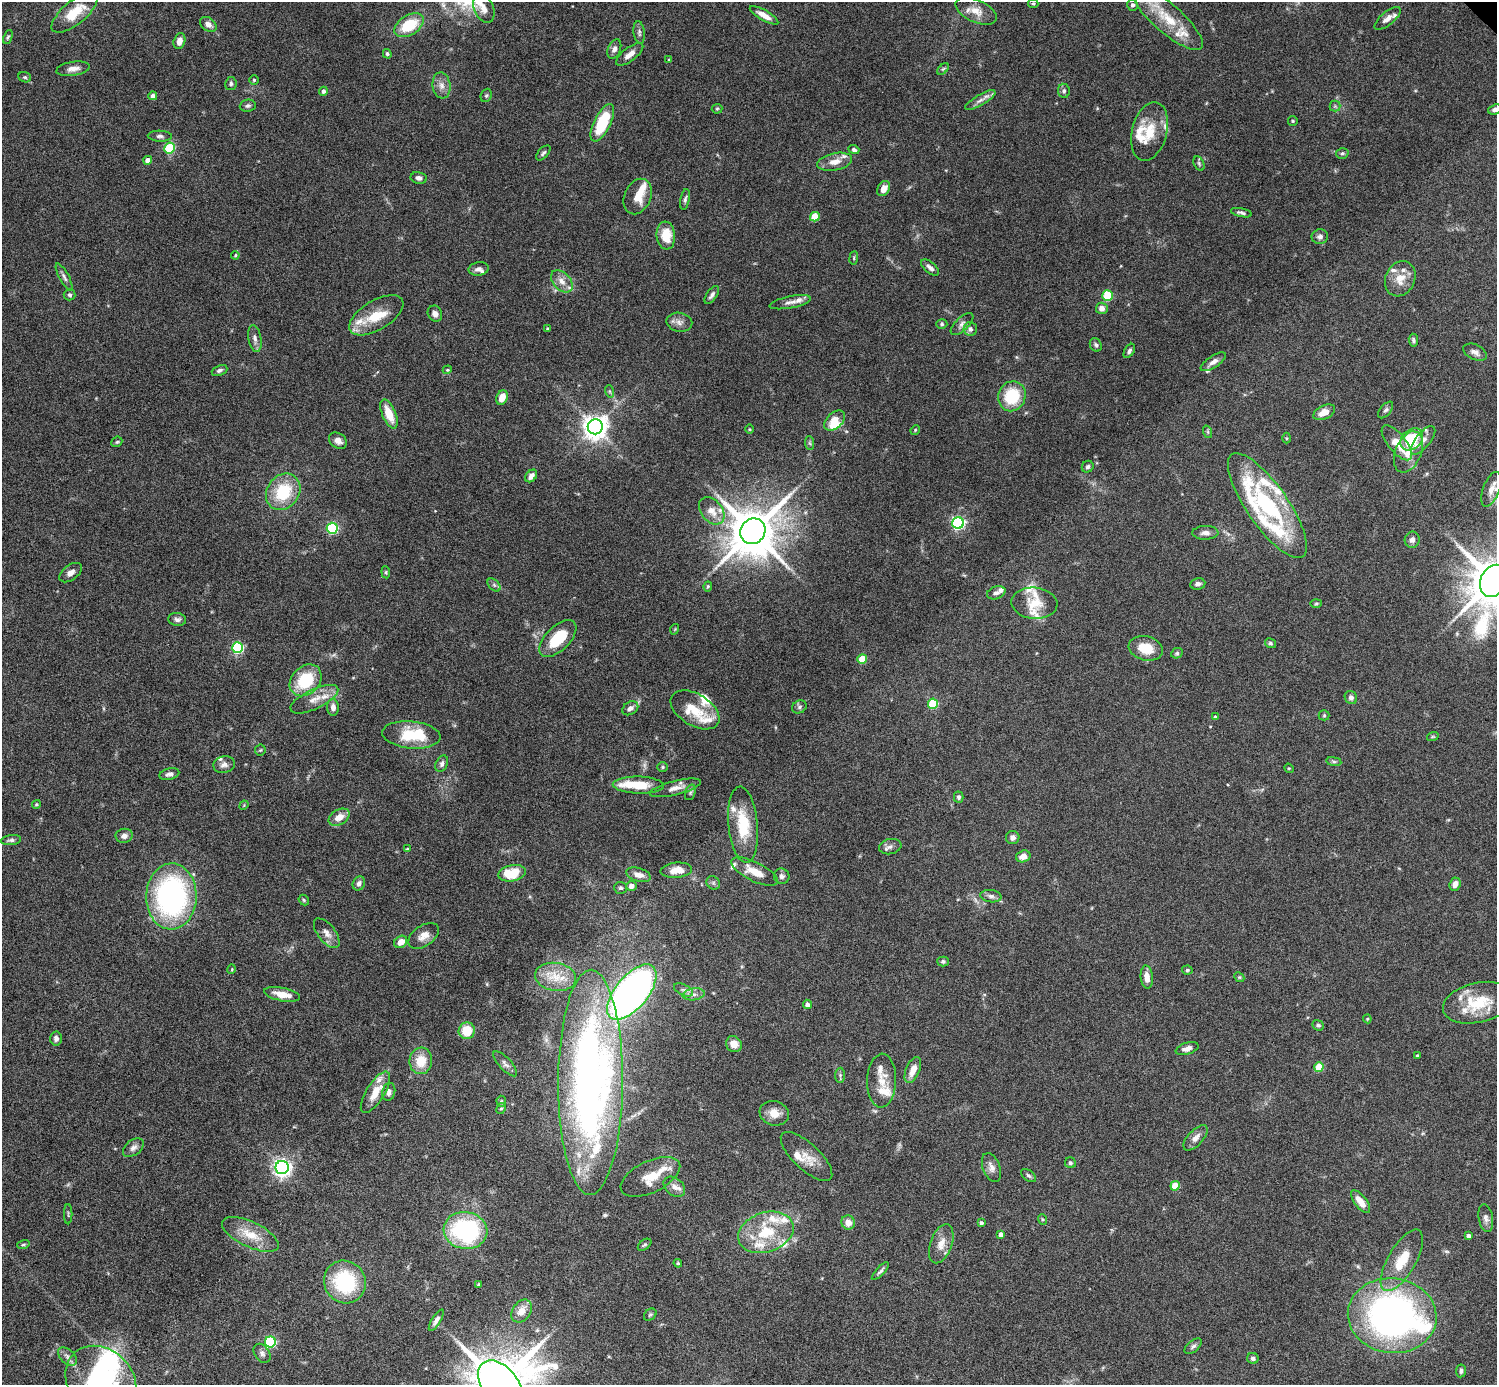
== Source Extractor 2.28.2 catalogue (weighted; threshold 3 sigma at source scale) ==
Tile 7 of 4 x 4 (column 3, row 2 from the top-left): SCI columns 2994-4488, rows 3064-4446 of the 5985 x 5985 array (HDU 1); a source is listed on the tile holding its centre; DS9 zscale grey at full resolution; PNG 1499 x 1387 px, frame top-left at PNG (2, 2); each listed source drawn as its Kron ellipse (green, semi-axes under 4 px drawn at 4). Shown black and unused: <1% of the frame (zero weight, under 6 of 12 exposures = <1% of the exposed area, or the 3 px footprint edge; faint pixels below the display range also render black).
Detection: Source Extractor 2.28.2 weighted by HDU 2 'WHT'; one run over the whole footprint, this tile lists its part. Background 0.0755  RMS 0.0035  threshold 0.0144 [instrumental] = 3 sigma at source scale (4.09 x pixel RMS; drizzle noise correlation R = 1.36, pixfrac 0.8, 0.05/0.05 arcsec/px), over >= 5 px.
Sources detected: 294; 1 too faint to see at this stretch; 3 inside a brighter object's white glare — neither listed nor drawn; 44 inside a brighter listed object's ellipse — not listed separately; the other 246 listed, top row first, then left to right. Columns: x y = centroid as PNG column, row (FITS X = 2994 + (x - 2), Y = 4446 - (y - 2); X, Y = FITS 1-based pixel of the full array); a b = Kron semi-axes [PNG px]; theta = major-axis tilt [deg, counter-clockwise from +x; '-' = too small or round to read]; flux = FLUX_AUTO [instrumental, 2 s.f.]
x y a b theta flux
1033 3 5 4 - 0.45
1133 5 5 5 - 0.98
484 8 15 9 -64 3.1
976 11 22 11 -23 4.3
75 12 28 11 40 9.1
764 15 16 5 -30 3
1167 18 45 14 -41 14
1388 18 16 6 39 2.2
208 24 9 6 -35 1.8
409 25 16 9 32 12
639 32 11 5 -82 1
8 37 7 4 68 0.52
179 41 8 5 75 2.1
614 49 10 6 67 1.4
387 54 5 4 - 0.59
630 54 16 6 38 2.5
669 60 4 3 - 0.3
73 69 17 7 9 2.4
943 69 7 4 44 0.57
25 77 6 5 - 0.61
254 80 4 4 - 0.5
231 84 6 6 - 0.71
441 85 13 9 -82 2.2
323 91 4 4 - 1.1
1064 91 7 5 -82 0.87
486 95 7 5 68 0.62
153 96 4 4 - 1.5
980 100 17 5 31 1.8
248 106 8 6 7 0.79
1335 106 5 5 - 0.53
717 109 5 5 - 0.43
1495 110 7 5 19 0.85
1293 121 5 4 - 0.37
602 123 20 8 63 16
1150 131 30 17 76 9.1
160 136 12 5 -2 1.1
170 148 5 5 - 16
854 150 5 4 - 0.86
543 153 9 5 48 0.78
1342 153 6 5 - 0.6
148 160 4 4 - 1.9
835 162 18 8 12 3.3
1199 163 8 5 -64 0.57
419 178 8 5 -11 1.2
884 189 8 6 61 2.8
638 197 18 13 66 5.2
685 199 10 4 78 0.88
1241 213 10 4 -12 0.82
815 217 5 4 - 8.7
666 235 14 9 -84 7.2
1320 237 8 7 - 1.3
235 255 4 3 - 0.32
854 258 7 3 82 0.38
930 268 11 5 -40 1.4
479 269 10 6 9 1.4
64 277 15 5 -62 1.2
1400 279 18 14 64 4.8
562 281 13 8 -46 2.7
70 295 6 5 - 0.73
712 295 10 5 55 1.2
1108 295 5 5 - 19
790 302 21 6 11 1.8
1102 308 6 5 - 2.1
435 314 8 7 - 1.5
376 315 30 14 31 9.2
679 322 13 9 -10 1.9
942 324 5 4 - 0.46
962 324 14 6 43 1.4
548 328 3 3 - 0.4
970 329 7 6 - 1.3
255 339 14 6 -80 1.6
1413 340 6 4 -81 0.62
1096 345 7 5 -63 0.69
1129 351 8 4 59 0.87
1475 352 12 7 -25 1.6
1213 362 14 6 34 1.8
220 370 8 5 22 0.81
447 370 4 3 - 0.32
609 391 6 4 -71 0.49
1012 396 15 13 69 14
502 398 7 5 66 4.3
1386 410 10 5 52 0.84
1324 412 12 6 26 3.5
389 414 15 7 -68 6.5
835 420 12 7 41 4.8
595 427 7 7 - 300
750 429 4 3 - 0.29
915 430 5 4 - 0.34
1208 432 6 4 -72 0.47
1286 438 5 3 - 0.31
1412 439 13 9 41 14
1423 440 17 7 51 2.2
338 441 10 7 -33 1.7
117 442 6 4 42 0.5
810 443 7 4 -88 0.53
1397 443 21 9 -51 5.4
1409 452 22 13 67 5.6
1088 467 6 5 - 0.74
531 476 7 5 51 1.6
1491 489 18 8 69 2.7
283 492 19 16 53 15
1267 506 62 20 -55 41
712 511 15 10 -50 3.9
958 523 6 6 - 65
332 528 5 5 - 36
753 531 13 12 - 1700
1205 533 13 7 1 1.7
1412 540 8 7 - 1.4
386 572 6 4 -84 0.42
71 573 13 7 36 1.7
1493 581 17 13 66 1700
1198 584 8 5 8 1.2
494 585 8 5 -45 0.73
708 586 5 4 - 0.41
996 593 9 6 19 1.3
1034 603 23 15 -5 6.1
1316 603 6 4 2 0.45
177 619 9 6 -7 1.1
675 629 5 3 - 0.3
558 639 23 12 45 12
1270 643 6 4 -30 0.63
238 648 5 5 - 40
1146 648 17 12 -14 7.4
1177 653 6 5 - 0.55
862 659 5 4 - 9.6
306 680 18 13 45 15
1351 698 7 6 - 1.1
314 699 26 10 25 4.6
933 704 5 5 - 20
333 707 8 6 -86 1.8
799 707 8 6 28 0.8
630 708 9 6 34 1.6
695 710 27 15 -31 7.5
1324 715 5 5 - 0.43
1215 717 3 3 - 0.45
411 735 29 13 -6 13
1433 736 6 4 18 0.39
260 750 5 5 - 0.44
1334 761 7 4 -8 0.6
442 764 9 6 66 1
224 765 11 8 13 1.5
663 767 5 4 - 0.45
1289 768 5 4 - 0.39
169 774 10 5 14 1.2
638 785 26 8 -2 8.8
675 788 26 7 14 2.9
690 792 8 5 71 0.71
959 797 5 5 - 0.78
36 804 4 4 - 0.42
244 805 5 4 - 0.31
339 817 11 7 29 3.5
743 825 38 14 -85 13
124 836 8 7 - 1.5
1013 837 6 6 - 1.4
11 840 10 5 7 0.87
890 847 11 7 12 1.4
407 849 4 4 - 0.37
1023 856 7 6 - 2.8
676 870 16 7 6 4
755 872 25 9 -27 6.1
512 873 14 8 11 12
638 875 12 6 -16 2.8
782 876 8 7 - 1.1
359 883 7 6 - 1.3
713 883 7 6 - 0.73
1455 884 7 5 67 2
631 886 5 5 - 2.2
621 888 6 6 - 0.76
171 896 33 25 88 72
991 896 10 6 -8 1.2
304 900 6 4 -49 0.48
327 933 17 8 -51 2.4
424 936 17 10 35 3
401 942 7 5 38 2.7
943 961 5 5 - 0.65
232 969 5 3 - 0.29
1187 970 5 4 - 0.48
556 977 21 14 -8 6.4
1147 977 11 6 -84 3
1239 977 5 4 - 0.43
684 990 10 5 -26 1.2
632 992 33 16 51 180
282 994 18 6 -11 4.8
693 994 11 6 8 1.6
1478 1003 36 20 13 13
807 1004 5 4 - 1.5
1367 1019 4 4 - 0.35
1318 1025 6 5 - 0.59
467 1031 8 8 - 7.2
56 1038 7 6 - 1.1
734 1044 8 7 - 3.2
1187 1049 12 6 16 1.6
1417 1056 3 3 - 0.31
421 1061 13 11 83 6.5
505 1064 16 6 -47 1.5
1319 1067 5 4 - 10
913 1070 14 7 67 3.6
840 1075 7 5 90 0.66
882 1081 27 14 88 5.2
590 1082 112 32 90 220
375 1092 23 9 58 5.3
389 1092 9 6 79 1.4
501 1101 5 5 - 0.49
501 1108 6 4 60 0.49
774 1113 15 12 -17 3.8
1196 1138 16 7 47 2.2
133 1148 12 7 37 1.5
807 1156 33 13 -43 5.2
1070 1163 5 5 - 0.7
282 1167 6 6 - 160
991 1167 15 8 -69 2.1
1028 1175 8 5 -36 0.73
650 1177 32 15 26 7.7
1175 1186 5 4 - 8
674 1187 12 8 -39 2
1361 1202 13 6 -53 3.7
68 1214 10 2 90 0.34
1486 1218 14 7 -79 1.6
1042 1219 5 3 - 0.39
848 1222 7 6 - 2.9
981 1223 4 4 - 0.82
465 1230 22 18 -10 39
766 1232 28 19 19 14
250 1234 31 12 -25 7
1001 1234 4 4 - 1.6
1468 1236 4 4 - 1.3
941 1244 20 11 70 3.9
23 1245 6 4 15 0.49
645 1245 8 4 37 0.55
1402 1260 35 14 60 9
678 1263 4 4 - 0.41
880 1271 11 4 46 0.83
345 1282 22 20 -55 25
478 1284 3 3 - 2
522 1311 12 9 52 3.8
650 1315 7 5 41 0.52
1392 1316 44 37 -6 130
436 1320 12 4 59 1.3
270 1342 5 5 - 36
1193 1346 10 5 41 0.95
262 1353 10 7 -56 1.2
67 1356 11 7 -43 1.4
1253 1358 5 5 - 1.1
1461 1371 6 5 - 0.93
101 1381 38 32 -42 32
500 1384 27 17 -51 2800
Isophote crosses this tile's border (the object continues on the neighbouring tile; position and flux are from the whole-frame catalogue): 5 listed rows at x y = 1167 18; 1495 110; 1493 581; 101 1381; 500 1384